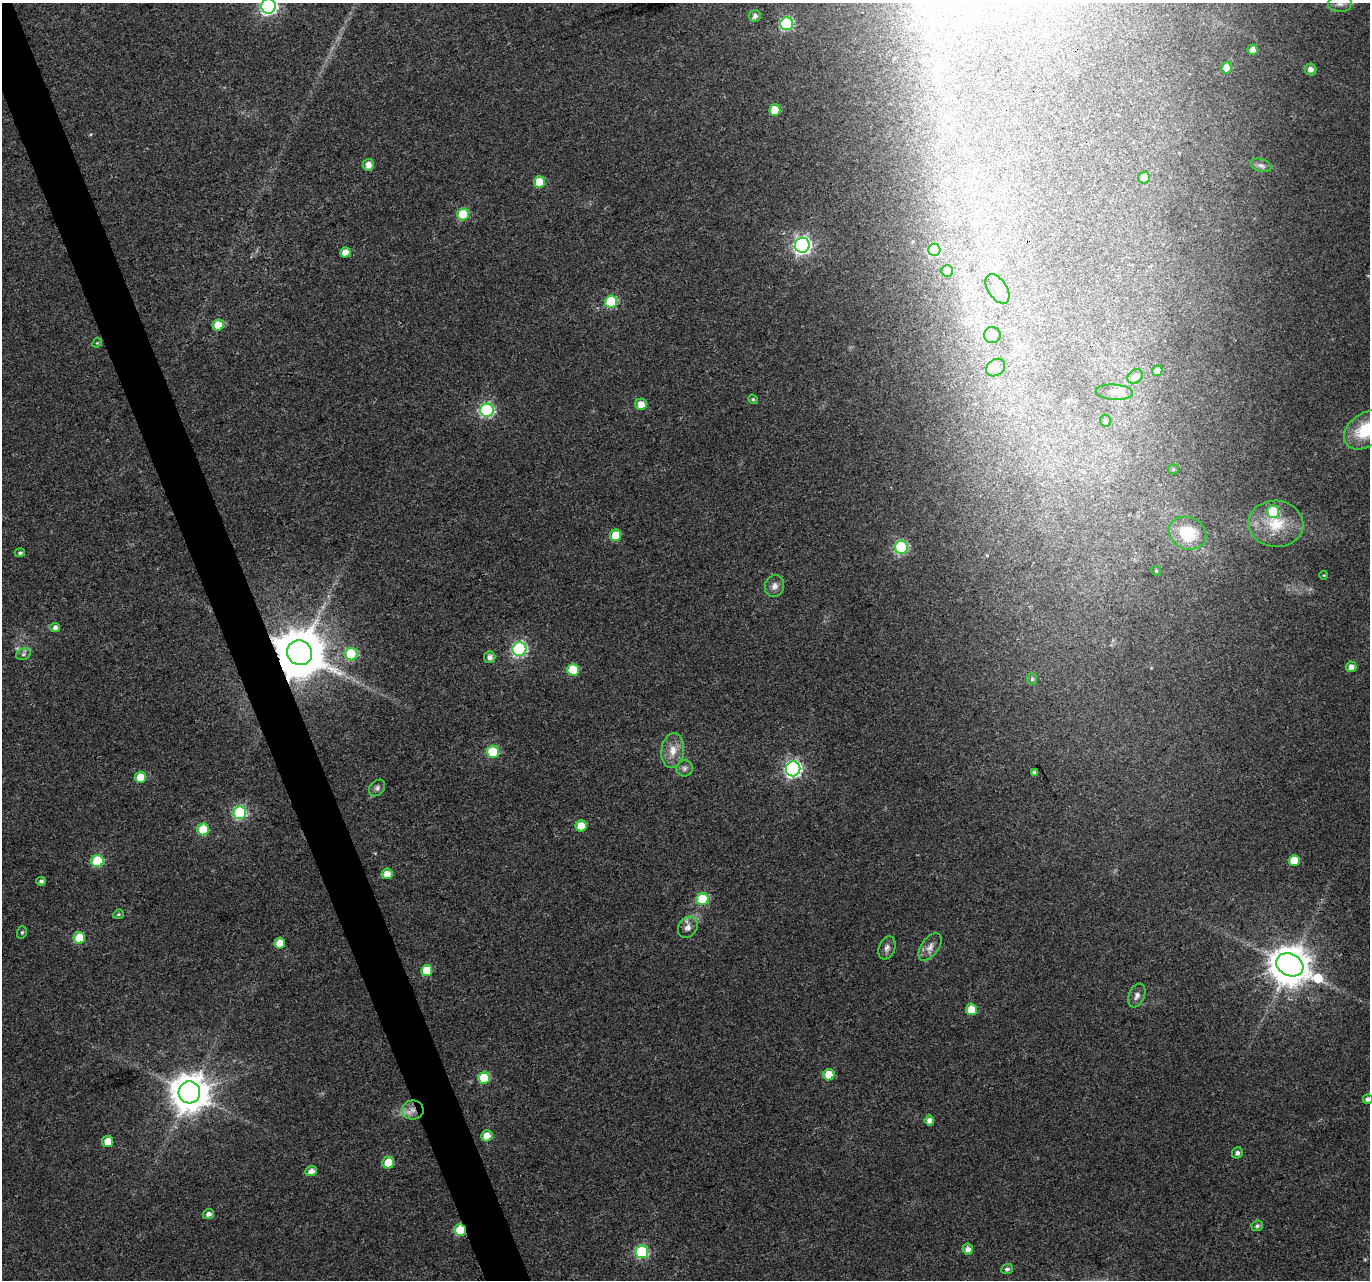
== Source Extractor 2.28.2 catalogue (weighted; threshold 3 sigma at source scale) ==
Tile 11 of 4 x 4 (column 3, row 3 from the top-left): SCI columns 2741-4108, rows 1411-2688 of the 5484 x 5319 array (HDU 1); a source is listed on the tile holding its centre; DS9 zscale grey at full resolution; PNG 1372 x 1282 px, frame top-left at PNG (2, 3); each listed source drawn as its Kron ellipse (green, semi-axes under 4 px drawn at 4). Shown black and unused: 3% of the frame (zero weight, under 3 of 4 exposures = <1% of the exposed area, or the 3 px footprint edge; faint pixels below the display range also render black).
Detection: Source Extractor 2.28.2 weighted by HDU 2 'WHT'; one run over the whole footprint, this tile lists its part. Background 0.0313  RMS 0.0039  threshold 0.0177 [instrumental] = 3 sigma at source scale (4.5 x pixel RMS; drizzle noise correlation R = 1.50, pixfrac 1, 0.0396/0.0396 arcsec/px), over >= 5 px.
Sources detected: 94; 1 too faint to see at this stretch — neither listed nor drawn; the other 93 listed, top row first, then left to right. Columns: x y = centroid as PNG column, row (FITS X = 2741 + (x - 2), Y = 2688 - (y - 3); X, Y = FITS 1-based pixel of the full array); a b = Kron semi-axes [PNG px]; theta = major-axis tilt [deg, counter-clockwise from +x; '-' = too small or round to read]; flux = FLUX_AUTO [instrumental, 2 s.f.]
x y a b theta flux
1340 4 12 8 2 2
268 6 7 7 - 120
755 16 6 5 - 1.6
787 24 6 6 - 46
1252 50 5 5 - 2.2
1226 68 5 5 - 3.3
1311 70 6 6 - 2.1
775 110 6 5 - 8
368 165 6 5 - 3
1261 165 11 6 -17 1.5
1144 178 6 5 - 3
540 182 5 5 - 7.6
463 214 6 6 - 18
802 245 7 7 - 140
934 250 6 6 - 32
345 252 5 5 - 3.2
947 271 6 6 - 2.7
997 289 16 9 -56 4.8
611 302 6 6 - 27
218 325 5 5 - 8.1
992 335 8 8 - 6.8
97 343 5 4 - 0.4
996 368 10 8 36 2.4
1157 371 5 5 - 2.8
1135 377 8 6 38 1.8
1114 392 18 7 -3 2.7
753 399 5 4 - 0.53
641 404 6 5 - 4
487 410 7 6 - 65
1105 421 6 5 - 0.67
1366 430 24 16 36 19
1173 469 5 5 - 0.53
1273 512 6 6 - 16
1276 524 27 23 -4 15
1188 533 19 16 -23 15
615 535 6 5 - 8.1
901 547 6 6 - 44
20 553 5 4 - 0.82
1156 571 5 4 - 0.53
1324 575 4 3 - 0.32
775 586 11 9 70 2.3
55 627 5 4 - 1.7
519 649 7 7 - 71
299 653 12 12 - 2300
23 654 7 5 23 0.98
351 654 6 6 - 20
490 657 6 5 - 2
1351 667 5 5 - 2.3
573 670 6 6 - 13
1032 679 6 5 - 0.8
673 750 17 11 83 5.3
493 752 6 6 - 19
684 768 8 8 - 1.4
793 769 7 7 - 110
1034 773 4 4 - 1.3
140 777 5 5 - 6.7
377 788 9 7 46 1.3
240 813 6 6 - 51
581 826 5 5 - 5.7
203 829 6 6 - 15
97 861 6 6 - 25
1294 861 5 5 - 8
387 874 6 5 - 3.5
41 881 5 4 - 1
703 899 6 6 - 21
118 914 5 4 - 0.58
688 927 11 9 56 2.4
22 932 6 5 - 0.68
79 938 6 6 - 15
280 943 5 5 - 5.2
930 947 16 8 54 2.8
887 948 12 8 69 1.7
1290 965 14 11 -26 1200
427 970 5 5 - 8.5
1137 996 12 8 67 2
971 1009 6 5 - 6.2
829 1075 5 5 - 8.4
484 1078 6 6 - 15
189 1092 11 10 - 1000
1368 1099 5 5 - 1.4
413 1110 11 9 -1 3.6
929 1120 5 5 - 2.3
487 1136 6 5 - 4.8
108 1141 5 5 - 5
1237 1153 6 5 - 1.4
388 1163 6 5 - 9.7
311 1171 6 5 - 2.3
208 1214 6 5 - 1.9
1257 1226 5 5 - 1.1
460 1230 6 5 - 19
968 1249 5 5 - 2.2
642 1252 6 6 - 42
1007 1269 6 5 - 1.2
Overlapping masked pixels (flux is a lower limit): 4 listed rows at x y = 299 653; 793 769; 413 1110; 460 1230
Isophote crosses this tile's border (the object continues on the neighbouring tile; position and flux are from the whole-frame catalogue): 4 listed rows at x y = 1340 4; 268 6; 1366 430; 1368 1099